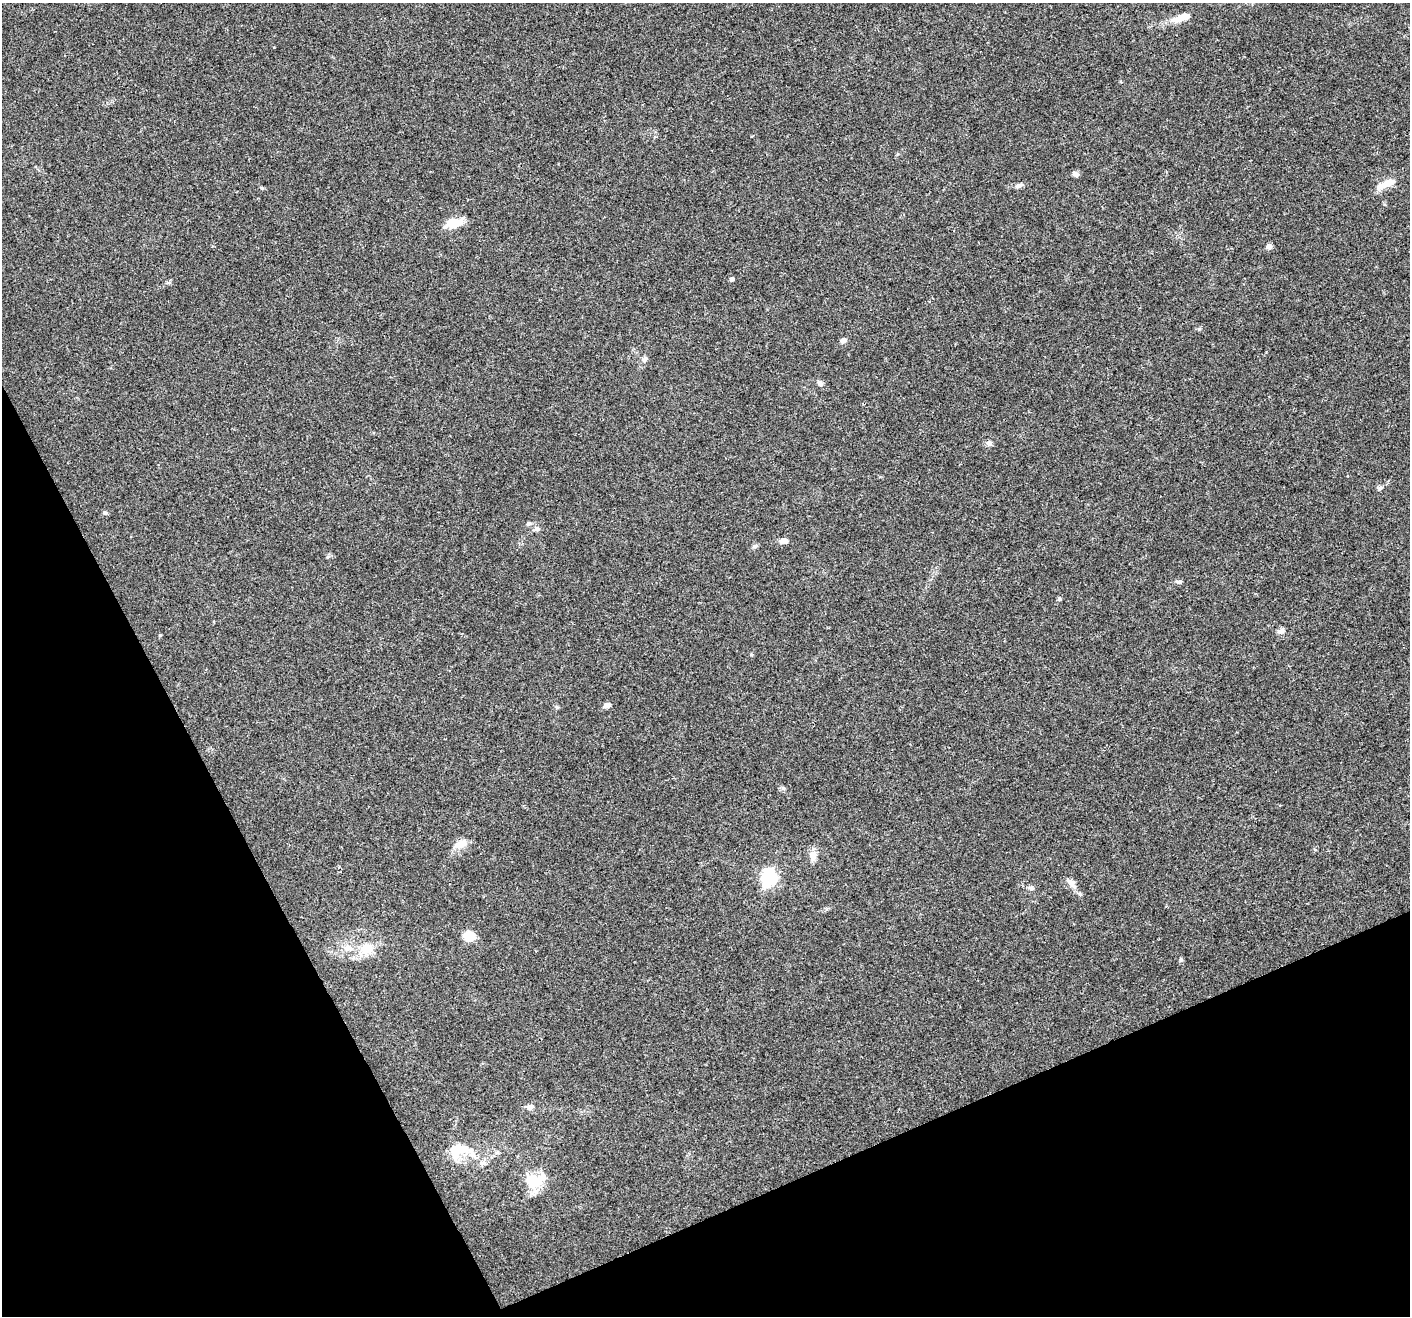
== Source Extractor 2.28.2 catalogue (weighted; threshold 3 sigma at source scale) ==
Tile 14 of 4 x 4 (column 2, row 4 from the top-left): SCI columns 1475-2882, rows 220-1533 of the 5761 x 5639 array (HDU 1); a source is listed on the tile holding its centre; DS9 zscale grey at full resolution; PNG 1412 x 1318 px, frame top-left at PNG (2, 3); no overlay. Shown black and unused: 23% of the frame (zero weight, under 3 of 4 exposures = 7% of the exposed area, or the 3 px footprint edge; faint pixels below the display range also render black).
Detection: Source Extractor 2.28.2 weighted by HDU 2 'WHT'; one run over the whole footprint, this tile lists its part. Background 0.0499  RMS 0.0041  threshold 0.0185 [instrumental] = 3 sigma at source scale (4.5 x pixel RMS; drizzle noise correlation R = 1.50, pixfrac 1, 0.0396/0.0396 arcsec/px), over >= 5 px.
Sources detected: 39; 1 inside a brighter object's white glare — not listed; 2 inside a brighter listed object's ellipse — not listed separately; the other 36 listed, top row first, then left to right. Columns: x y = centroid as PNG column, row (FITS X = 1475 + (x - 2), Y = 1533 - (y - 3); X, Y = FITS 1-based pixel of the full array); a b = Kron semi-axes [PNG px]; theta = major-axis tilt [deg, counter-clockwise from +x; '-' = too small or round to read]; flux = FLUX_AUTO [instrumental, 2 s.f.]
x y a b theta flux
1182 18 30 9 19 5.3
1075 174 8 5 -30 1.6
1389 183 21 9 23 4.6
1019 185 10 5 21 1.3
454 223 16 9 10 9.5
1269 246 7 6 - 1.4
732 279 5 4 - 1.2
843 340 6 5 - 1.8
645 359 8 6 49 1.1
820 383 9 6 -48 1.3
989 443 8 6 -21 1.3
1380 488 8 5 34 0.98
105 513 6 5 - 0.65
528 523 6 5 - 0.78
537 529 8 6 -20 1.2
783 541 9 6 11 2.4
755 546 6 6 - 0.82
1179 582 8 5 -6 0.94
1059 599 5 5 - 0.65
1281 631 9 6 15 1.5
160 635 4 4 - 0.35
607 705 8 6 23 1.7
557 707 6 4 44 0.57
783 788 6 6 - 0.8
461 844 16 9 19 4.3
813 855 12 10 -89 2.9
769 877 7 6 - 110
1072 883 14 9 -57 2.5
1031 888 7 6 - 1.2
469 936 10 9 - 7.7
366 949 19 15 -7 7.2
1181 959 5 5 - 0.58
530 1107 9 7 8 1.8
461 1149 29 12 -14 9
483 1163 9 5 -24 1.2
534 1181 27 16 7 12
Unlisted compact peaks at least as high as the median listed source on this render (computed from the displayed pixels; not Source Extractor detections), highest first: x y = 1199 329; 262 188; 751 655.